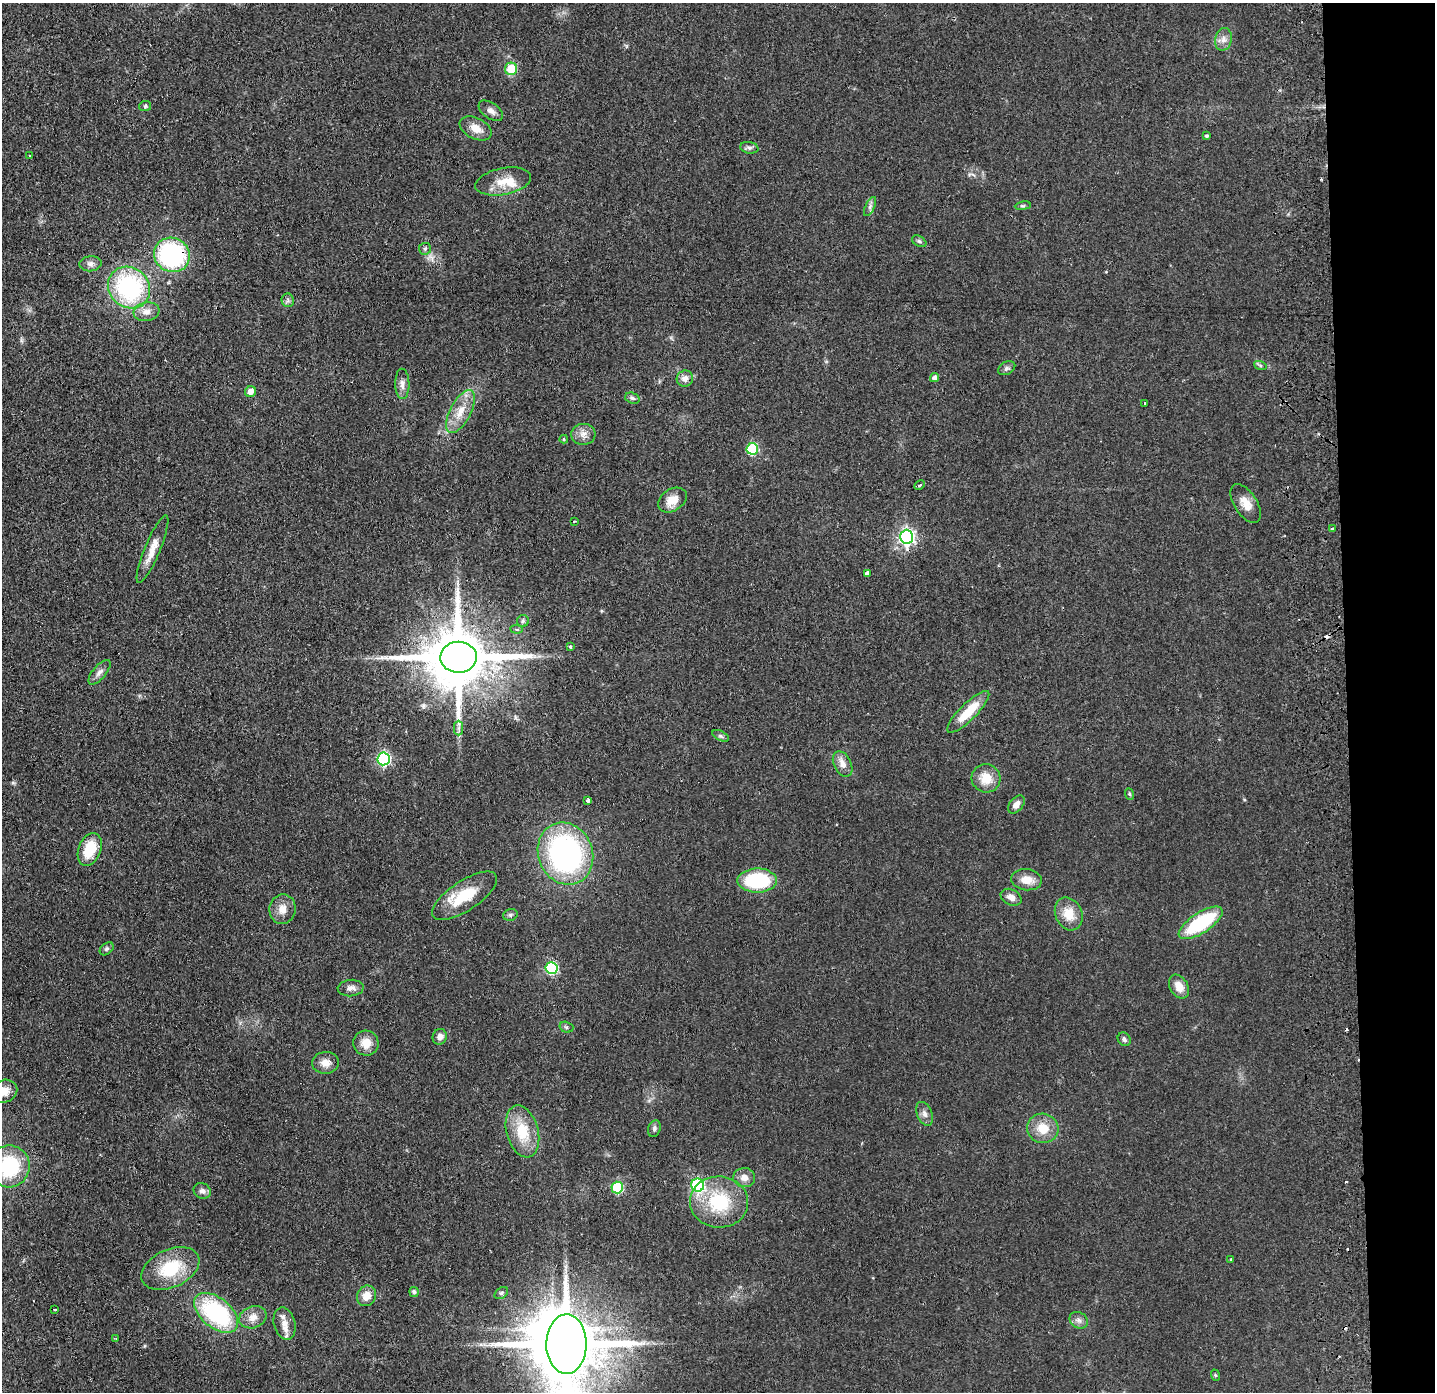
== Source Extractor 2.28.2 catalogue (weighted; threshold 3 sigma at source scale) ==
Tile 6 of 3 x 3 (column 3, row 2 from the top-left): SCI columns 2923-4355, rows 1445-2834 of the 4411 x 4278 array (HDU 1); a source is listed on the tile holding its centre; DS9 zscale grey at full resolution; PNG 1437 x 1394 px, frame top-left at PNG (2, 3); each listed source drawn as its Kron ellipse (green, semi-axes under 4 px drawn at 4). Shown black and unused: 6% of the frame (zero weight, under 2 of 3 exposures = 3% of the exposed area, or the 3 px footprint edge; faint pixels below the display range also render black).
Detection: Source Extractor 2.28.2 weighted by HDU 2 'WHT'; one run over the whole footprint, this tile lists its part. Background 0.0443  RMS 0.0087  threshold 0.0392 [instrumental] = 3 sigma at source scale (4.5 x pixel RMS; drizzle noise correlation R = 1.50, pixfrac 1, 0.05/0.05 arcsec/px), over >= 5 px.
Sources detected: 102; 1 inside a brighter object's white glare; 4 cosmic-ray / hot-pixel residue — neither listed nor drawn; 2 inside a brighter listed object's ellipse — not listed separately; the other 95 listed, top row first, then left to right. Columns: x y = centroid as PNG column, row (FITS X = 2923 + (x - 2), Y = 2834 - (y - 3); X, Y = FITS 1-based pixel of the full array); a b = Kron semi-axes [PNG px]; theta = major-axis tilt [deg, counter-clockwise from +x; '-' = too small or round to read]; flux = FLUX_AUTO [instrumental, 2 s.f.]
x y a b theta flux
1223 39 11 8 78 5.1
511 69 6 6 - 21
145 106 6 5 - 1.4
491 111 14 8 -35 4.6
476 128 17 10 -27 10
1206 136 4 3 - 2.6
749 148 9 6 -10 2.8
30 156 3 2 - 0.7
503 181 28 13 11 17
870 206 10 4 64 2.6
1023 206 8 4 8 1.4
919 241 8 5 -30 1.8
425 249 6 5 - 1.9
172 255 18 17 - 110
91 264 11 7 6 3.8
129 287 22 19 -42 120
288 300 7 6 - 2.3
146 312 13 9 10 6.9
1260 365 6 4 -19 1.4
1007 368 9 6 27 2.5
934 377 4 4 - 3.1
685 379 8 8 - 5.9
402 384 15 7 -89 4.7
251 392 5 5 - 6.6
632 398 7 5 -18 2.2
1145 403 3 2 - 0.79
460 411 24 10 62 16
583 434 12 10 4 6.4
564 439 4 3 - 1
752 449 6 5 - 64
919 485 6 3 29 1.2
672 500 15 11 32 12
1246 504 22 11 -57 11
574 521 3 2 - 0.86
1333 529 3 3 - 2.9
906 537 7 6 - 270
152 549 36 8 67 12
867 573 4 4 - 3.4
523 621 6 6 - 1.7
516 629 6 4 -7 1.6
571 647 3 3 - 6.2
458 657 18 15 2 8100
99 672 15 6 49 4.5
968 712 28 8 45 24
459 728 7 4 90 2.5
721 736 9 4 -27 1.9
384 759 6 6 - 140
843 764 13 8 -64 7.3
986 778 14 14 - 15
1129 794 6 3 -69 1.1
588 800 4 4 - 4
1016 804 10 6 49 5.4
90 849 17 11 69 26
565 854 32 27 -68 210
757 880 20 12 0 62
1026 880 15 10 -7 11
465 896 38 15 34 32
1011 897 11 7 -29 6
283 909 15 13 80 9.4
1069 914 17 13 -65 16
510 915 7 5 16 1.9
1201 923 25 10 33 64
107 949 8 5 40 1.7
551 968 6 6 - 91
1179 987 13 9 -58 10
351 988 13 8 4 5.3
566 1027 7 5 -17 1.7
440 1037 8 7 - 4.4
1124 1039 7 6 - 2.4
366 1043 13 12 - 12
325 1063 13 11 5 7.5
4 1091 13 11 22 9.5
924 1114 12 7 -68 4.2
1043 1128 15 15 - 17
654 1129 9 6 73 2.4
522 1131 26 16 -75 29
9 1166 21 20 - 68
744 1178 11 9 -3 6.7
698 1185 6 6 - 98
617 1188 6 5 - 68
202 1191 9 7 -32 3.7
719 1202 29 25 -1 51
1231 1259 3 3 - 1.4
170 1269 31 19 24 40
414 1292 5 4 - 2.4
501 1293 7 5 36 1.9
367 1296 10 9 - 9.9
54 1309 3 3 - 3.7
216 1313 26 15 -40 100
253 1317 14 10 21 8.6
1079 1320 10 8 -35 4
285 1323 16 10 -77 8.8
116 1338 4 2 - 0.63
566 1344 30 20 89 9300
1215 1375 6 3 -71 0.98
Overlapping masked pixels (flux is a lower limit): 3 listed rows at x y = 172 255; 906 537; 458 657
Isophote crosses this tile's border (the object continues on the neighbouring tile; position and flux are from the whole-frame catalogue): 3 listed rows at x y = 4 1091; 9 1166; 566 1344